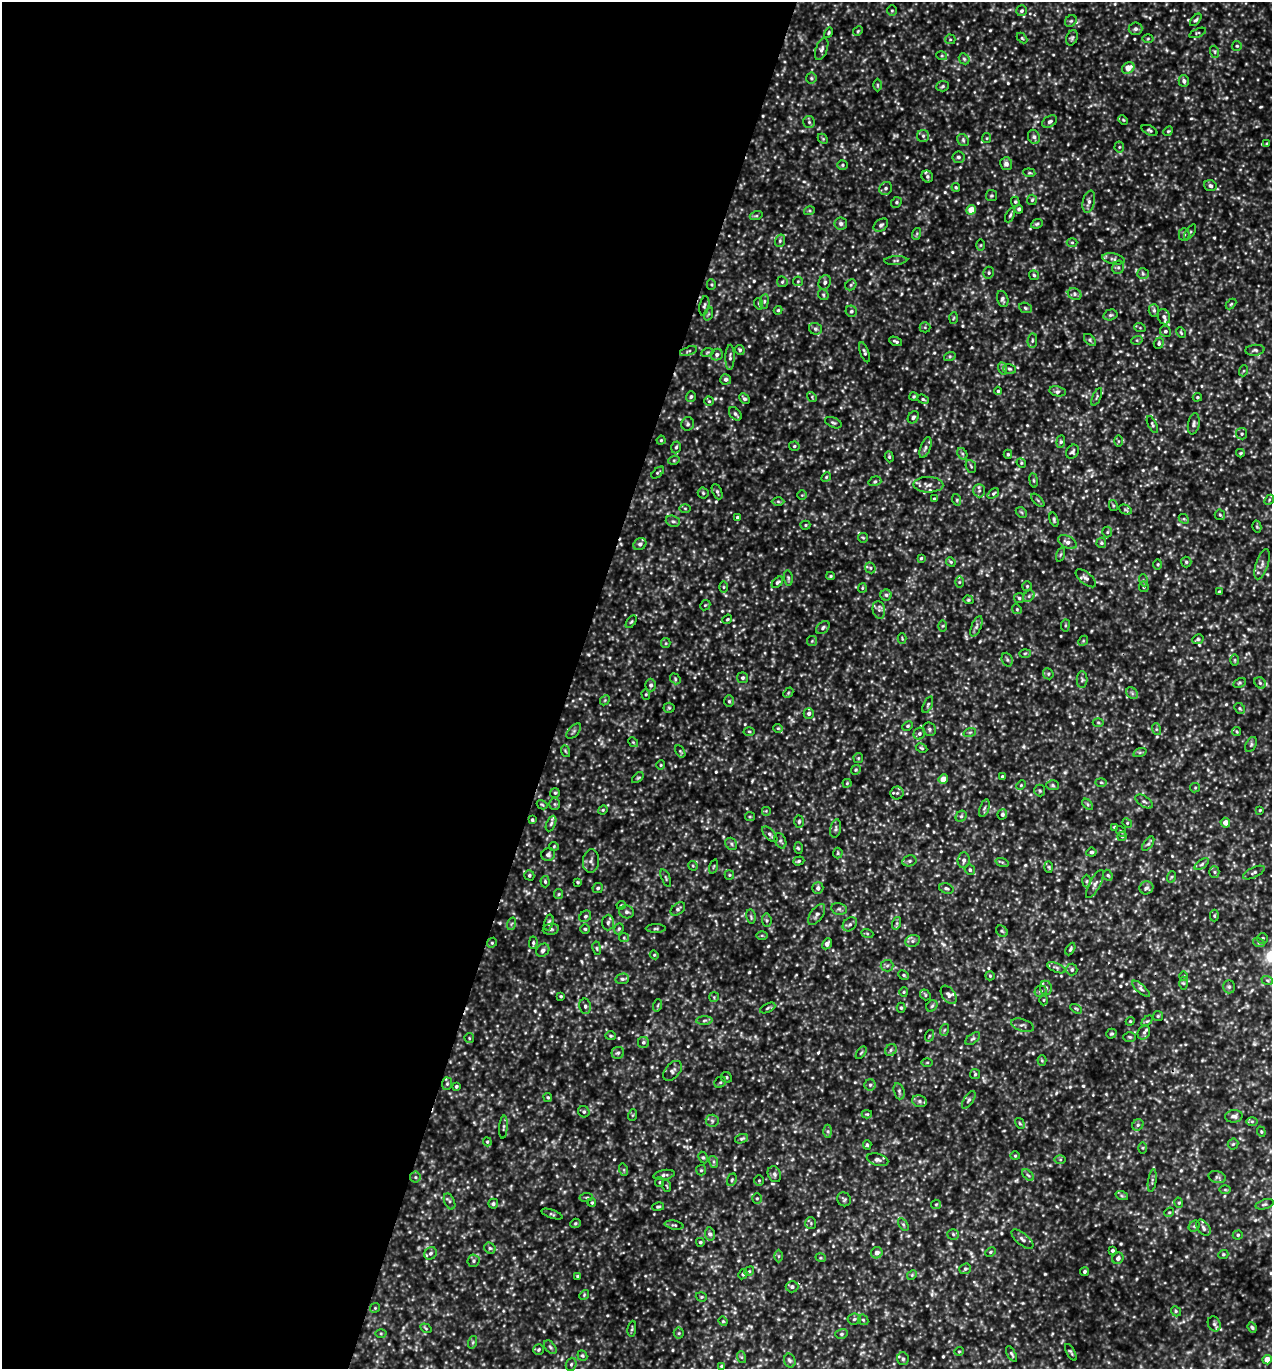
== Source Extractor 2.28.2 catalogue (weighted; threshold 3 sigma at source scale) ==
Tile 5 of 4 x 4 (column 1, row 2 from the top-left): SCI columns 295-1564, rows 2762-4128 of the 5510 x 5499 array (HDU 1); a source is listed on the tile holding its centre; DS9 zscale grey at full resolution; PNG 1274 x 1371 px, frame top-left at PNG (2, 2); each listed source drawn as its Kron ellipse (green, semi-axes under 4 px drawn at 4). Shown black and unused: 45% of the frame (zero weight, under 3 of 5 exposures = <1% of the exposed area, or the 3 px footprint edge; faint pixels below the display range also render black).
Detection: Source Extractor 2.28.2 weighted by HDU 2 'WHT'; one run over the whole footprint, this tile lists its part. Background 0.362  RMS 0.072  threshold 0.325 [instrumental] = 3 sigma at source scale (4.5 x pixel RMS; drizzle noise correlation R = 1.50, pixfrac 1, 0.05/0.05 arcsec/px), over >= 5 px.
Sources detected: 711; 5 too faint to see at this stretch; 1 cosmic-ray / hot-pixel residue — neither listed nor drawn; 7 inside a brighter listed object's ellipse — not listed separately; of the other 698, all 500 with FLUX_AUTO >= 8.05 (the completeness limit of this list) listed and drawn (198 fainter detections not listed), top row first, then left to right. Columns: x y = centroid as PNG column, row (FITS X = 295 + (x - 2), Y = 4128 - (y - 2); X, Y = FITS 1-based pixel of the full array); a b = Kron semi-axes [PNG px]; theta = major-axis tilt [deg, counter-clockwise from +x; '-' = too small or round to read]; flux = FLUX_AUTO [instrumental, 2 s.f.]
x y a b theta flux
892 11 5 4 - 10
1021 11 5 5 - 15
1196 20 7 4 50 14
1071 21 6 5 - 13
1135 29 7 6 - 20
858 31 5 4 - 9.3
828 33 5 4 - 10
1198 33 9 3 22 11
1022 38 6 4 -45 9.5
1072 38 8 5 65 14
950 39 5 5 - 9.1
1148 39 5 3 - 8.3
1237 46 5 5 - 10
822 49 11 5 70 24
1215 52 6 4 -72 11
942 56 5 3 - 8.1
964 59 6 5 - 12
1128 68 6 5 - 83
811 78 5 5 - 12
1184 81 6 5 - 22
877 85 6 4 -89 10
942 86 6 5 - 13
1123 120 5 4 - 8.3
1050 121 8 5 32 20
809 122 6 6 - 13
1149 130 8 4 -26 14
1168 131 5 4 - 9.7
923 136 6 6 - 17
1034 137 7 6 - 21
987 138 5 4 - 8.1
823 139 6 4 -45 9.1
963 140 6 5 - 14
1267 144 4 3 - 12
1119 147 5 5 - 10
958 157 6 6 - 19
1006 164 6 6 - 30
842 165 5 5 - 12
1029 173 6 4 -6 9.4
927 176 6 5 - 16
1210 186 6 5 - 20
956 187 4 3 - 8.9
886 188 7 6 - 19
991 196 5 5 - 11
1032 200 5 5 - 12
896 202 6 5 - 11
1015 202 5 4 - 9.4
1089 202 11 6 77 30
1019 209 4 4 - 16
971 210 5 4 - 100
809 211 5 3 - 9.1
1010 215 7 4 65 12
756 216 6 4 18 11
841 224 6 6 - 21
1037 224 6 4 22 12
881 225 8 5 37 19
1190 232 9 3 56 12
916 234 6 4 69 10
1184 235 6 5 - 14
780 241 6 5 - 14
1072 242 5 3 - 8.3
981 245 6 4 89 8.2
1113 259 11 5 -11 23
896 261 11 4 3 14
1118 267 7 5 68 18
989 273 6 5 - 13
1143 274 6 5 - 15
1034 275 5 5 - 12
798 281 5 5 - 9.6
782 282 5 5 - 10
825 282 7 6 - 22
711 285 5 4 - 9.4
851 285 6 5 - 11
1075 294 7 5 -24 18
823 295 6 4 -48 11
1003 299 8 5 -75 18
764 301 7 4 82 12
759 304 6 3 -71 8.4
1231 304 6 4 45 9.2
704 306 10 5 80 16
1025 308 6 5 - 12
778 310 4 4 - 9.9
1154 310 6 5 - 15
851 311 6 5 - 16
708 314 7 4 71 12
1110 315 7 5 16 15
1164 317 8 6 -71 24
953 318 6 4 86 8.7
925 327 5 5 - 9.4
1140 328 6 3 -19 8.2
815 329 6 6 - 16
1165 331 5 5 - 15
1181 333 6 3 -63 9.1
1090 340 7 4 -46 13
1137 340 6 3 17 8.6
896 341 7 3 -22 13
1032 341 7 4 83 14
1159 343 6 5 - 15
740 350 5 4 - 13
1255 350 9 5 5 18
688 351 9 4 18 12
864 352 10 4 -71 16
707 353 6 4 21 9.4
717 355 6 5 - 22
950 356 6 4 18 11
730 357 12 4 89 19
1002 368 6 4 -70 11
1010 369 6 4 -15 13
1243 371 5 3 - 9.1
726 379 5 5 - 23
998 391 4 4 - 11
1057 391 8 5 -10 19
691 397 5 5 - 14
812 397 5 4 - 8.5
914 397 4 4 - 10
1097 397 9 3 66 12
1197 397 5 4 - 9.2
744 399 6 4 -45 16
923 399 6 4 -21 11
709 401 4 4 - 9.2
735 414 8 5 -48 16
913 417 6 5 - 16
833 423 9 5 -23 15
688 424 7 6 - 15
1152 424 9 4 -63 12
1194 424 10 6 79 21
1242 434 5 5 - 14
661 440 4 4 - 9.6
1118 441 6 4 -90 9.3
1061 442 6 4 83 12
794 446 5 4 - 11
676 447 6 4 73 13
925 448 11 5 70 23
1072 452 7 6 - 16
1240 453 4 4 - 9.7
962 454 6 4 -60 12
1008 454 4 4 - 9.8
889 457 5 4 - 10
674 460 6 3 18 8.4
1021 463 5 4 - 9.3
971 466 7 5 -67 11
658 473 7 4 41 8.9
826 477 5 4 - 10
1034 480 7 4 -81 11
875 481 6 4 16 13
928 485 15 7 -2 44
979 491 6 6 - 19
717 492 8 4 -66 14
703 493 5 5 - 11
993 493 6 4 38 11
802 495 5 4 - 8.2
934 499 4 3 - 9.6
957 500 6 3 -73 8.5
1038 500 8 3 -45 9.7
1269 500 5 4 - 10
778 501 6 4 -1 11
1113 505 5 4 - 9.3
685 508 6 4 -1 8.8
1125 510 7 4 -25 12
1021 512 6 4 -44 11
1220 515 5 5 - 12
737 517 3 3 - 15
1184 519 5 4 - 9.9
1054 520 7 3 -73 11
673 521 7 5 -21 18
805 525 5 4 - 9.4
1257 527 6 4 -77 8.9
1107 532 5 5 - 11
863 538 5 4 - 9.4
1067 542 10 6 -26 31
1101 543 5 5 - 12
640 544 7 5 38 21
1060 554 7 3 71 9.1
921 558 4 4 - 8.8
951 562 5 4 - 9.1
1186 562 5 5 - 12
1158 564 5 3 - 8.4
1262 564 16 6 72 34
870 568 6 5 - 13
831 576 4 4 - 8.9
788 578 8 4 -83 12
1086 578 12 5 -40 24
1143 580 6 4 -71 9.5
777 582 7 4 44 13
959 582 6 4 89 11
1027 586 5 5 - 9.8
723 587 5 3 - 8.6
1144 587 5 5 - 12
862 588 5 4 - 8.2
1219 592 4 3 - 10
886 595 5 5 - 16
1029 596 6 5 - 15
1019 598 5 5 - 13
968 600 5 4 - 8.7
705 605 5 4 - 9.7
1017 609 5 4 - 9.5
879 610 9 6 -78 23
727 619 5 4 - 8.6
631 622 7 3 54 9.8
1065 625 6 3 82 8.5
943 626 6 4 88 9.8
976 626 11 5 68 22
823 628 8 5 43 17
902 638 5 4 - 8.3
1198 639 6 4 27 11
812 641 5 5 - 11
1083 641 5 4 - 10
666 643 5 4 - 9.4
1025 653 6 4 2 10
1007 660 7 5 -69 14
1235 660 6 4 90 8.7
1048 674 6 5 - 12
742 678 5 5 - 16
675 679 6 4 -51 11
1082 680 8 5 88 16
1240 683 7 4 27 11
1260 683 6 5 - 13
651 685 6 5 - 19
788 693 6 4 48 9.7
1132 693 7 5 -47 16
646 694 5 4 - 10
605 700 5 4 - 10
729 701 6 5 - 13
928 705 9 4 66 13
669 708 5 5 - 9.5
1240 708 6 5 - 11
809 713 5 5 - 23
1098 722 5 3 - 8.1
908 726 5 4 - 9.9
778 728 5 4 - 9.6
929 729 7 6 - 18
1156 729 6 4 -72 10
574 731 9 5 48 16
749 731 5 3 - 8.3
1237 731 5 3 - 8.2
970 732 6 4 18 12
919 734 6 5 - 18
633 742 5 4 - 8
1251 744 8 5 64 13
922 748 6 4 -28 9.9
565 751 6 3 -70 8.7
680 751 7 4 -59 9.3
1140 752 7 4 18 12
858 758 5 5 - 8.9
661 765 4 4 - 8.4
856 770 5 4 - 9.5
1002 776 4 3 - 9.2
638 778 7 4 42 9.9
943 779 5 4 - 79
1101 782 5 3 - 8.7
847 783 4 4 - 8.5
1021 785 5 4 - 8.2
1053 785 6 5 - 13
1195 788 5 4 - 8.1
1040 790 6 5 - 11
555 793 5 5 - 11
897 793 6 6 - 18
1144 801 10 5 -32 22
555 804 6 5 - 12
1088 804 7 4 -46 11
542 805 5 4 - 8.3
984 808 9 4 70 16
603 810 5 4 - 8.1
1260 810 4 3 - 8.5
766 811 5 5 - 8.1
1002 814 5 4 - 17
961 816 6 5 - 14
750 817 5 4 - 8.7
532 820 4 3 - 10
799 822 6 4 87 12
1127 823 5 4 - 8.6
1225 823 5 5 - 62
551 824 8 4 65 14
1115 827 4 4 - 14
836 829 9 5 79 18
1121 831 6 4 -52 9.7
770 834 9 5 -44 20
1122 836 5 4 - 12
780 841 8 5 -66 14
731 844 6 5 - 14
1148 844 8 4 53 15
554 846 5 4 - 8.2
798 848 6 3 -87 9.6
1091 852 5 4 - 15
838 853 5 5 - 10
548 854 7 6 - 19
964 860 7 6 - 26
591 861 12 8 85 30
799 861 6 4 17 12
909 861 7 5 15 16
1002 862 7 4 -18 11
1202 864 8 4 36 16
693 866 5 4 - 8.3
713 866 7 3 71 8.4
1049 867 6 4 -88 10
970 870 5 5 - 13
1214 872 5 5 - 13
1254 872 11 5 26 19
529 875 5 5 - 14
729 875 5 4 - 8.8
1108 875 6 4 -66 11
1171 877 6 4 70 9
666 878 9 3 -69 12
1087 881 6 4 88 14
545 882 6 4 -87 12
578 882 4 3 - 8.8
1095 884 15 5 62 30
598 888 5 5 - 14
818 888 6 5 - 27
946 888 7 5 -17 17
1146 888 7 6 - 22
559 894 5 4 - 8.9
621 905 4 4 - 8.1
678 909 8 5 40 18
839 909 8 6 -12 17
626 912 7 6 - 20
817 915 12 6 55 27
585 916 6 5 - 14
1214 916 6 4 -89 8.8
751 917 7 5 -79 13
767 920 7 5 -84 13
549 923 8 4 75 16
608 923 8 6 86 20
897 923 6 4 72 13
511 924 6 4 71 11
850 924 8 6 43 21
551 929 8 5 10 15
585 929 4 4 - 11
619 929 6 4 68 12
656 929 10 4 0 13
1002 931 6 5 - 12
867 933 6 4 -20 11
762 935 6 4 -1 8.5
624 938 5 4 - 8.2
1262 938 5 5 - 15
913 941 7 6 - 21
492 943 5 4 - 11
533 943 6 4 88 11
1259 943 6 4 -18 11
827 944 6 4 60 28
597 948 7 3 -81 9.5
1070 949 7 4 61 12
543 950 7 6 - 22
654 955 4 4 - 8.1
887 966 6 5 - 14
1056 968 10 4 -22 19
1072 970 6 5 - 15
904 975 5 4 - 10
990 976 5 4 - 8.7
1184 976 5 4 - 8.1
622 979 7 5 12 16
1267 980 6 3 -19 10
1183 983 6 4 -89 12
1229 987 6 5 - 14
1046 988 7 6 - 21
1141 989 11 4 -41 21
1040 991 6 5 - 18
904 992 5 4 - 8.9
925 995 6 4 -51 9.8
949 995 10 6 -55 25
561 996 3 3 - 9.7
714 997 5 5 - 9
1043 1000 5 3 - 8.2
658 1005 6 4 71 10
585 1006 7 6 - 17
932 1006 6 5 - 12
768 1008 8 4 26 13
901 1008 5 4 - 9.4
1076 1009 6 4 -30 9.9
1158 1016 5 5 - 10
704 1020 8 4 2 15
1130 1021 4 4 - 8.5
1147 1021 6 4 43 10
1022 1025 12 6 -17 22
944 1030 6 4 70 10
1144 1032 7 6 - 19
1111 1034 5 4 - 11
611 1036 5 4 - 10
929 1036 6 3 72 8.5
1130 1037 6 4 -1 11
469 1038 5 4 - 9
973 1039 8 4 39 15
643 1042 5 5 - 15
891 1050 6 5 - 16
618 1053 6 6 - 16
861 1053 7 3 53 8.8
1042 1061 5 4 - 8.3
927 1062 6 4 1 8.4
673 1071 11 7 48 26
975 1074 5 5 - 11
726 1077 6 5 - 11
720 1082 6 5 - 13
447 1084 6 5 - 13
870 1085 5 5 - 15
456 1086 4 4 - 12
899 1091 8 5 -72 17
548 1097 4 4 - 10
969 1100 10 4 56 18
919 1101 7 5 -15 21
584 1112 6 5 - 15
867 1114 5 4 - 8.9
633 1115 6 4 70 8.3
1234 1116 9 6 5 25
712 1121 6 6 - 17
1252 1121 6 4 0 12
1020 1123 6 4 -59 10
1138 1125 6 5 - 15
503 1127 11 3 85 13
828 1131 6 4 -89 14
1261 1132 5 4 - 9.3
741 1139 6 4 18 13
487 1142 4 4 - 8.2
1233 1144 5 5 - 11
867 1145 5 4 - 11
1143 1148 5 4 - 8.3
1015 1156 4 4 - 8.5
703 1157 6 4 -62 11
878 1160 11 6 -15 28
1060 1160 6 4 -1 8.9
714 1162 6 4 -72 11
624 1170 6 4 -72 9.3
701 1170 5 5 - 10
774 1174 8 6 -66 21
664 1175 11 5 9 21
1028 1175 7 4 -44 13
415 1177 5 5 - 14
1217 1177 9 5 -14 17
732 1180 6 4 68 11
759 1181 5 5 - 9.7
1152 1181 11 3 81 15
660 1182 5 4 - 9.4
667 1186 6 3 -70 8.4
1225 1190 6 4 -1 9
1122 1196 6 4 -19 11
586 1197 7 3 8 9
757 1198 5 4 - 11
844 1199 7 6 - 14
450 1201 8 5 -66 15
592 1203 4 3 - 8.7
1179 1203 5 3 - 8.4
493 1204 5 5 - 13
936 1204 5 4 - 9.3
1264 1204 9 4 17 15
658 1207 6 4 11 11
1169 1212 5 4 - 8.9
552 1214 11 3 -19 11
575 1223 5 4 - 11
811 1223 6 5 - 12
903 1224 7 4 -58 13
674 1225 9 4 -9 13
1194 1226 6 5 - 12
1203 1228 9 6 -53 21
710 1234 7 5 -80 18
953 1234 5 5 - 13
1238 1235 5 4 - 12
1022 1239 13 6 -40 29
700 1242 4 4 - 11
490 1248 6 5 - 13
1112 1250 3 3 - 11
990 1252 5 4 - 9
430 1253 7 5 41 17
877 1253 6 5 - 42
1223 1255 5 3 - 8.3
778 1256 6 4 90 10
821 1258 5 3 - 8.4
1118 1258 6 5 - 23
473 1261 6 6 - 16
965 1269 6 5 - 14
749 1271 5 4 - 10
1084 1272 5 3 - 12
743 1274 5 4 - 13
912 1275 5 4 - 9.2
578 1277 3 3 - 18
792 1287 6 6 - 19
584 1295 5 4 - 8.9
701 1297 6 4 -19 10
375 1308 5 4 - 9.3
1176 1311 5 4 - 11
854 1319 7 5 8 15
863 1320 6 4 -44 11
723 1321 5 4 - 8.2
1214 1324 8 6 -66 19
1252 1327 5 4 - 11
426 1328 6 4 -33 9.3
632 1329 8 3 82 11
381 1333 5 3 - 8.3
679 1333 5 5 - 11
841 1334 6 5 - 14
473 1342 6 4 71 12
550 1347 8 5 -49 15
539 1349 5 5 - 10
959 1351 5 3 - 8.2
1071 1352 9 3 -61 11
1011 1354 8 4 -61 12
582 1356 5 5 - 12
741 1357 6 4 -70 10
903 1359 6 6 - 16
1267 1360 4 4 - 88
790 1361 7 5 -74 17
571 1364 7 5 69 14
722 1366 4 3 - 11